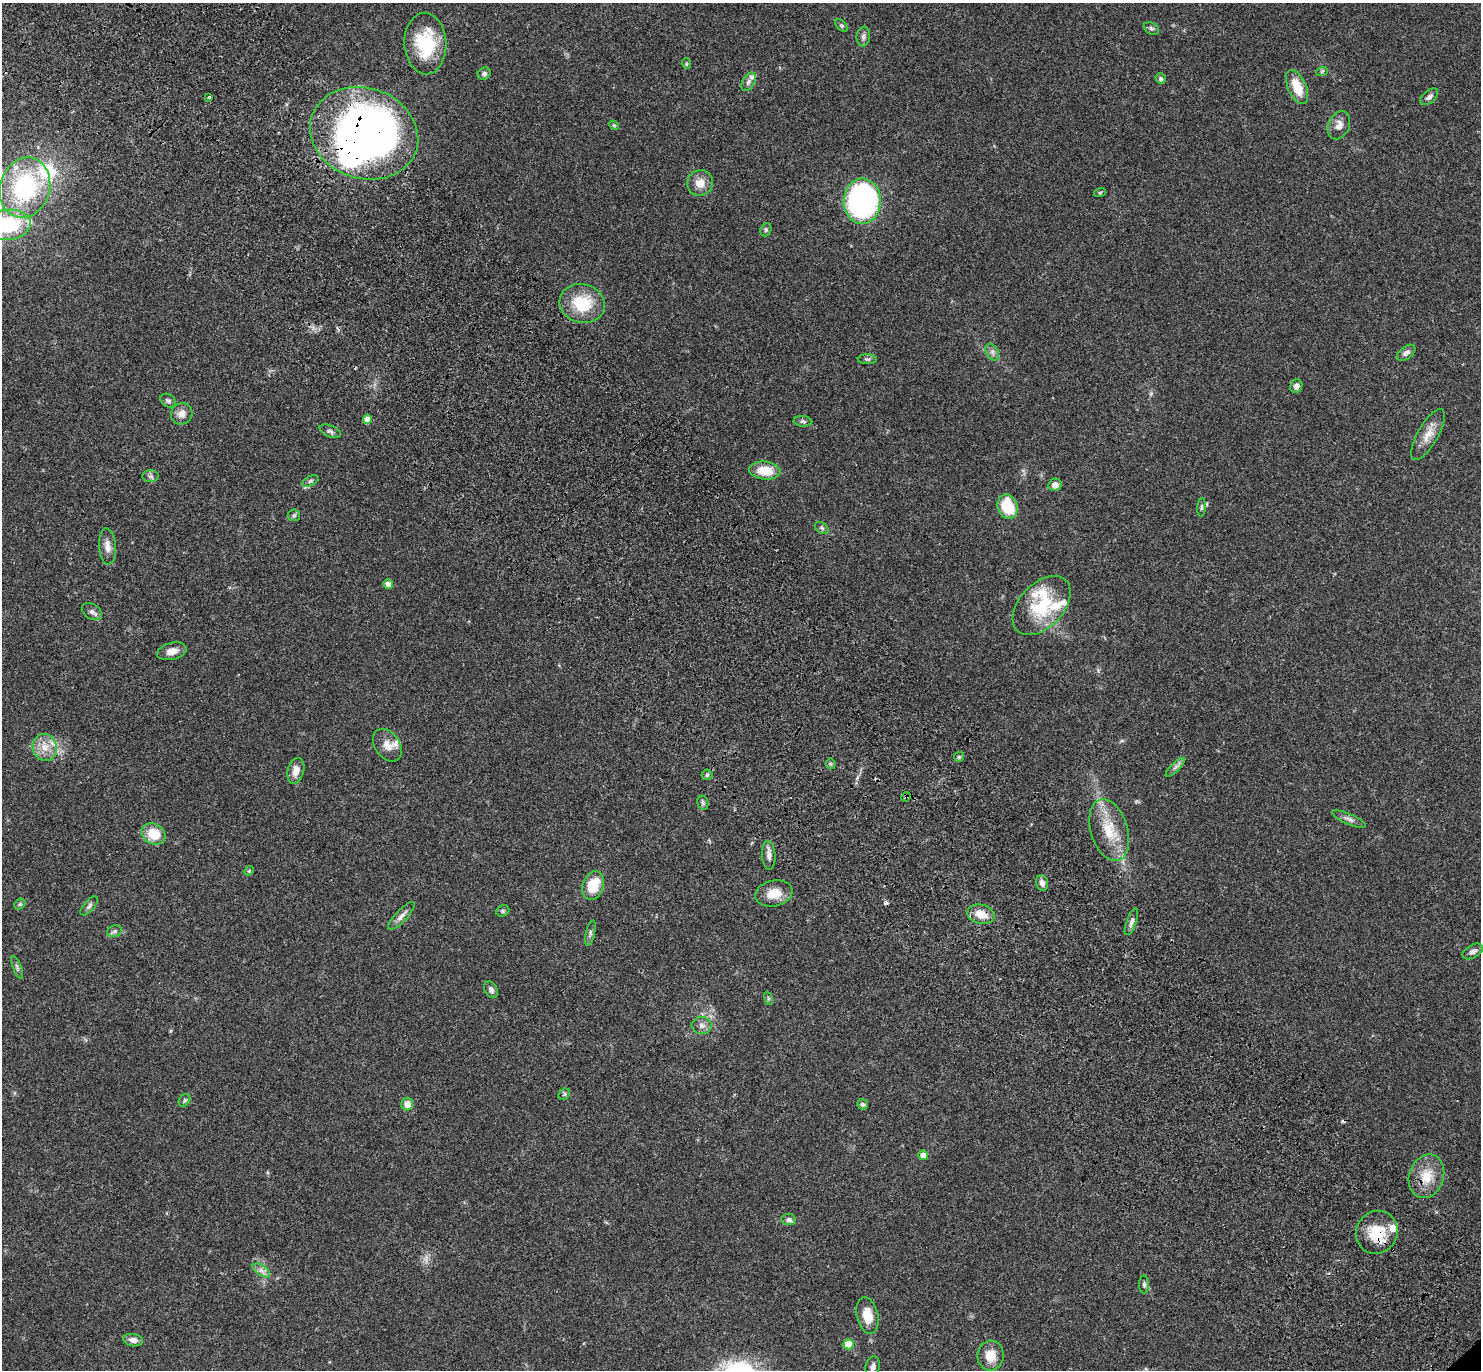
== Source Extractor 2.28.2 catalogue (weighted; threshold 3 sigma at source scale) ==
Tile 11 of 4 x 4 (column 3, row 3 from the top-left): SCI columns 3057-4535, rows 1614-2981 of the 6115 x 6104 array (HDU 1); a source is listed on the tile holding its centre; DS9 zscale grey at full resolution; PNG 1483 x 1372 px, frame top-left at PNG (2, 3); each listed source drawn as its Kron ellipse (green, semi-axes under 4 px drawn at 4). Shown black and unused: <1% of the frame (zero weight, under 3 of 4 exposures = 6% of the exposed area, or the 3 px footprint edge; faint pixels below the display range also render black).
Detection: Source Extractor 2.28.2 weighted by HDU 2 'WHT'; one run over the whole footprint, this tile lists its part. Background 0.0501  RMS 0.0055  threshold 0.0245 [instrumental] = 3 sigma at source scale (4.5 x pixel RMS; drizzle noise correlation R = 1.50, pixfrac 1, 0.05/0.05 arcsec/px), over >= 5 px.
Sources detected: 103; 1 inside a brighter object's white glare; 3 cosmic-ray / hot-pixel residue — neither listed nor drawn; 9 inside a brighter listed object's ellipse — not listed separately; the other 90 listed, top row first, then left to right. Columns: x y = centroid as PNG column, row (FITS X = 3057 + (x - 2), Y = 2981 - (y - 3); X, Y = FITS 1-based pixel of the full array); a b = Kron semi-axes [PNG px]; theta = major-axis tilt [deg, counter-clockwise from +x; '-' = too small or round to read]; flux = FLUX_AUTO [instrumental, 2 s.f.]
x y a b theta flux
842 26 8 4 -44 0.89
1151 28 8 5 -29 1.2
863 36 10 6 84 1.7
425 44 31 21 -88 29
686 64 5 4 - 0.68
1322 71 6 3 20 0.69
484 74 6 5 - 1.5
1161 79 5 5 - 0.94
749 82 10 6 61 1.9
1297 87 18 9 -66 12
209 97 3 3 - 0.87
1429 97 10 6 41 2.1
614 125 5 4 - 0.65
1339 125 15 10 66 4
364 133 55 45 -19 300
700 183 13 12 - 5.9
25 188 31 25 73 62
1100 192 6 4 20 0.59
862 201 22 18 88 160
8 225 22 15 5 36
766 230 7 5 69 0.89
582 303 23 19 -14 21
992 352 9 6 -61 1.8
1406 353 10 6 37 1.9
867 359 9 5 -2 1.2
1296 386 7 6 - 2.3
168 401 8 6 -34 1.4
182 414 11 10 - 3.8
368 419 4 4 - 5.1
803 421 9 5 -6 1.2
330 431 11 5 -22 1.4
1428 434 29 10 60 7
765 471 15 9 -5 12
151 476 8 6 -2 1.3
310 481 9 4 27 1.1
1055 485 7 6 - 2.9
1008 507 12 10 -71 20
1202 507 9 4 85 0.97
294 515 6 6 - 0.97
822 528 8 5 -37 1.1
107 546 18 8 -86 3.9
388 584 5 4 - 5.1
1041 605 35 22 46 29
92 612 11 7 -34 2
172 651 15 8 14 4.3
387 745 18 12 -54 5.4
45 747 13 12 - 6.6
959 757 5 5 - 0.82
831 764 5 5 - 0.88
1175 767 13 3 45 1.7
296 771 13 8 76 4.8
707 775 5 5 - 0.95
906 797 5 4 - 0.67
703 803 7 5 -75 1.3
1349 819 18 5 -23 2.3
1109 830 32 18 -73 17
153 834 13 10 -28 13
769 855 14 6 -87 2.8
249 871 5 4 - 0.55
1042 883 8 6 -74 2.5
593 886 14 10 71 14
774 893 19 13 12 8.9
20 904 6 4 43 0.84
89 906 11 5 49 1.6
503 911 7 5 24 0.93
981 914 14 9 -13 7.7
401 916 18 5 46 2.8
1131 922 14 5 70 2.1
114 931 7 5 21 1.3
590 933 13 4 77 1.5
1473 951 11 6 30 2.5
17 967 12 4 -67 1.3
491 990 9 6 -61 1.8
768 998 7 4 -72 0.76
702 1026 10 8 -5 2.6
564 1094 6 5 - 0.94
184 1100 7 5 56 0.94
407 1104 6 6 - 5
862 1104 6 5 - 1.1
923 1155 5 4 - 4.3
1426 1176 22 17 72 12
789 1220 7 5 -5 1.8
1377 1232 22 20 58 15
261 1270 10 5 -33 2.1
1144 1285 9 5 89 1.1
867 1315 18 10 -78 8.6
133 1340 10 6 -9 3.3
848 1344 5 5 - 14
991 1356 15 13 88 8.2
873 1367 11 7 80 2.3
Overlapping masked pixels (flux is a lower limit): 5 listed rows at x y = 364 133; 906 797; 981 914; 1426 1176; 1377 1232
Isophote crosses this tile's border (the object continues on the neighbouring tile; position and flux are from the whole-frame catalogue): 1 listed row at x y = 8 225